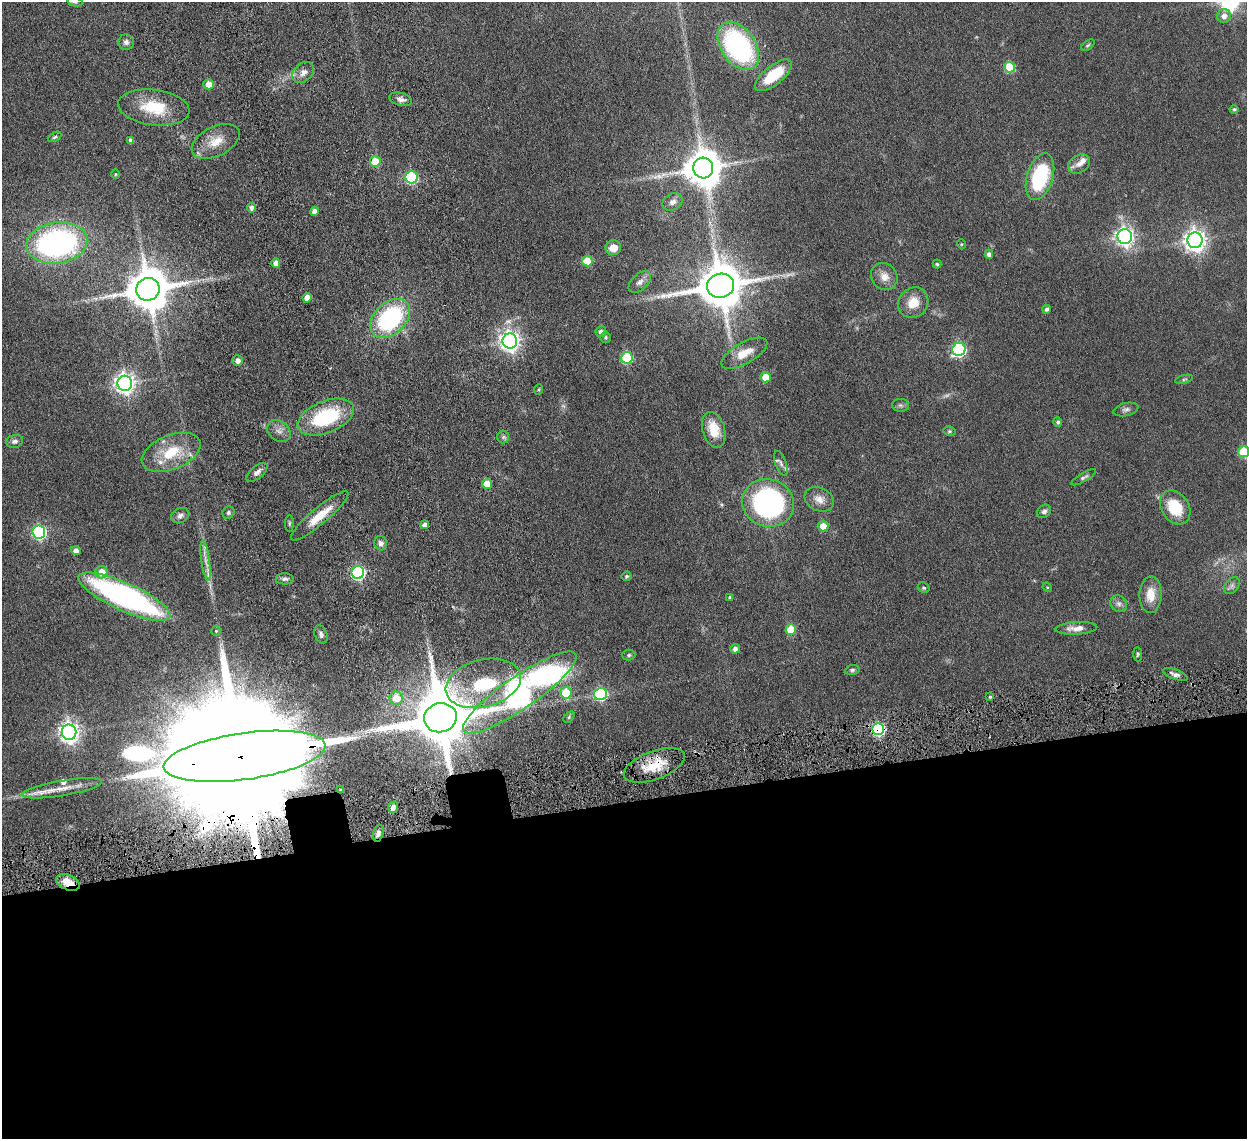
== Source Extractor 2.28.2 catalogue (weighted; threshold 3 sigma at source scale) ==
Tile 15 of 4 x 4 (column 3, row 4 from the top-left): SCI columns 2582-3826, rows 172-1308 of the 5159 x 5000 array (HDU 1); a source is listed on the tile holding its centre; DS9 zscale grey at full resolution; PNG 1249 x 1141 px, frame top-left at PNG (2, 2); each listed source drawn as its Kron ellipse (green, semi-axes under 4 px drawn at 4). Shown black and unused: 30% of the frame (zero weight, under 4 of 8 exposures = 5% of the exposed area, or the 3 px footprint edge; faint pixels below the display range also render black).
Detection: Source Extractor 2.28.2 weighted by HDU 2 'WHT'; one run over the whole footprint, this tile lists its part. Background 0.0545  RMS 0.0051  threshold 0.0207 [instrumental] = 3 sigma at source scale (4.09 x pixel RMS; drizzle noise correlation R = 1.36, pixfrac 0.8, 0.05/0.05 arcsec/px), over >= 5 px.
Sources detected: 128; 2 too faint to see at this stretch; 2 long thin detections or spike segments (spike, bleed or trail) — neither listed nor drawn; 6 inside a brighter listed object's ellipse — not listed separately; the other 118 listed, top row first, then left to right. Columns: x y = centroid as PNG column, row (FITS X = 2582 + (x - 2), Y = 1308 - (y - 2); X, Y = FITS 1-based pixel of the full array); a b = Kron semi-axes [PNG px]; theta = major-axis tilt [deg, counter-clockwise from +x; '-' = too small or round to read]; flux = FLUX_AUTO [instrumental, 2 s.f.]
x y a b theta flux
75 2 7 4 -13 0.74
1224 16 7 6 - 2.6
126 42 8 8 - 1.6
1088 45 7 4 36 0.64
738 46 27 17 -55 73
1010 67 5 5 - 18
303 72 12 9 42 2.7
773 75 22 9 39 16
209 84 5 5 - 5.6
401 99 11 6 -15 2.1
154 107 36 17 -7 17
1234 109 4 4 - 0.77
55 137 7 4 27 0.8
131 140 4 4 - 1.6
216 141 26 14 26 8.4
375 162 5 5 - 12
1079 164 11 8 33 3
703 168 10 10 - 1200
115 174 5 3 - 0.39
411 177 6 6 - 42
1040 177 24 13 72 34
672 202 11 8 31 2.2
251 208 5 4 - 1.6
314 211 4 4 - 2.7
1125 237 7 7 - 190
1195 240 8 7 - 310
57 243 31 20 8 110
961 244 5 3 - 0.39
613 248 8 7 - 5
989 254 4 4 - 1.9
587 261 5 5 - 13
276 263 5 4 - 2.8
937 264 4 4 - 0.6
884 276 14 12 -49 4.3
640 282 13 8 44 2.2
720 286 13 12 - 2000
148 289 12 11 - 1700
307 298 5 4 - 4.9
913 303 16 14 48 7.2
1047 309 4 4 - 1.3
390 318 23 16 44 56
601 332 5 5 - 1.8
605 337 5 5 - 0.71
510 341 7 7 - 240
959 349 7 6 - 69
744 353 25 10 29 7.7
627 358 5 5 - 32
237 361 5 5 - 2.6
766 377 5 5 - 8.6
1184 379 9 4 13 0.76
125 383 7 7 - 260
539 389 5 3 - 0.48
900 405 8 6 -1 1.1
1126 409 13 6 12 1.5
326 417 30 16 22 35
1058 422 4 4 - 0.89
714 430 18 11 -73 9.6
279 431 12 10 -37 2.9
949 431 6 5 - 0.71
503 437 6 6 - 1.1
15 441 8 6 11 1.5
171 452 31 17 22 16
1244 452 5 5 - 21
781 463 13 5 -71 1.5
257 472 13 6 40 2.1
1084 477 14 4 30 1.2
487 484 5 5 - 8.3
819 499 15 11 -28 4.2
768 503 26 23 -21 89
1175 507 18 13 -55 15
1044 511 7 6 - 1.4
228 513 6 5 - 0.91
180 516 9 7 28 1.7
320 516 37 8 40 10
289 523 8 4 89 0.59
425 525 4 4 - 2.5
823 526 5 5 - 7.3
39 532 6 6 - 81
381 543 7 6 - 1.8
76 551 5 4 - 2.4
206 560 20 4 -82 3
101 572 6 6 - 6.2
358 572 6 6 - 73
627 576 5 5 - 0.75
285 579 9 5 1 1.3
1232 586 9 6 50 1.5
1047 587 5 4 - 0.47
924 588 6 5 - 0.72
1151 595 18 11 89 6.9
124 597 50 14 -24 120
730 597 4 4 - 0.89
1119 604 9 7 -44 1.8
1076 628 21 6 3 3.9
791 629 5 5 - 14
216 631 5 5 - 0.55
321 634 9 6 -70 1.6
735 649 5 4 - 1.8
1138 654 7 4 -88 0.65
629 655 6 5 - 0.75
852 670 7 5 10 0.87
1175 674 13 5 -20 1.8
483 683 38 23 14 30
520 692 68 16 34 220
566 693 5 5 - 16
600 694 6 6 - 51
990 697 4 4 - 0.69
396 698 7 6 - 8.5
569 717 6 4 46 0.67
440 718 16 14 14 3700
878 729 6 6 - 60
69 732 7 7 - 260
245 756 81 23 8 43000
654 765 32 14 20 13
62 788 40 7 10 8
341 790 3 3 - 0.76
393 807 6 4 71 2.2
378 833 8 5 74 1.6
68 882 12 7 -23 7.4
Overlapping masked pixels (flux is a lower limit): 7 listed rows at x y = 520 692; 440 718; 878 729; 245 756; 654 765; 341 790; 68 882
Isophote crosses this tile's border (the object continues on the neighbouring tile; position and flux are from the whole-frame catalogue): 2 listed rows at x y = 75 2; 1244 452